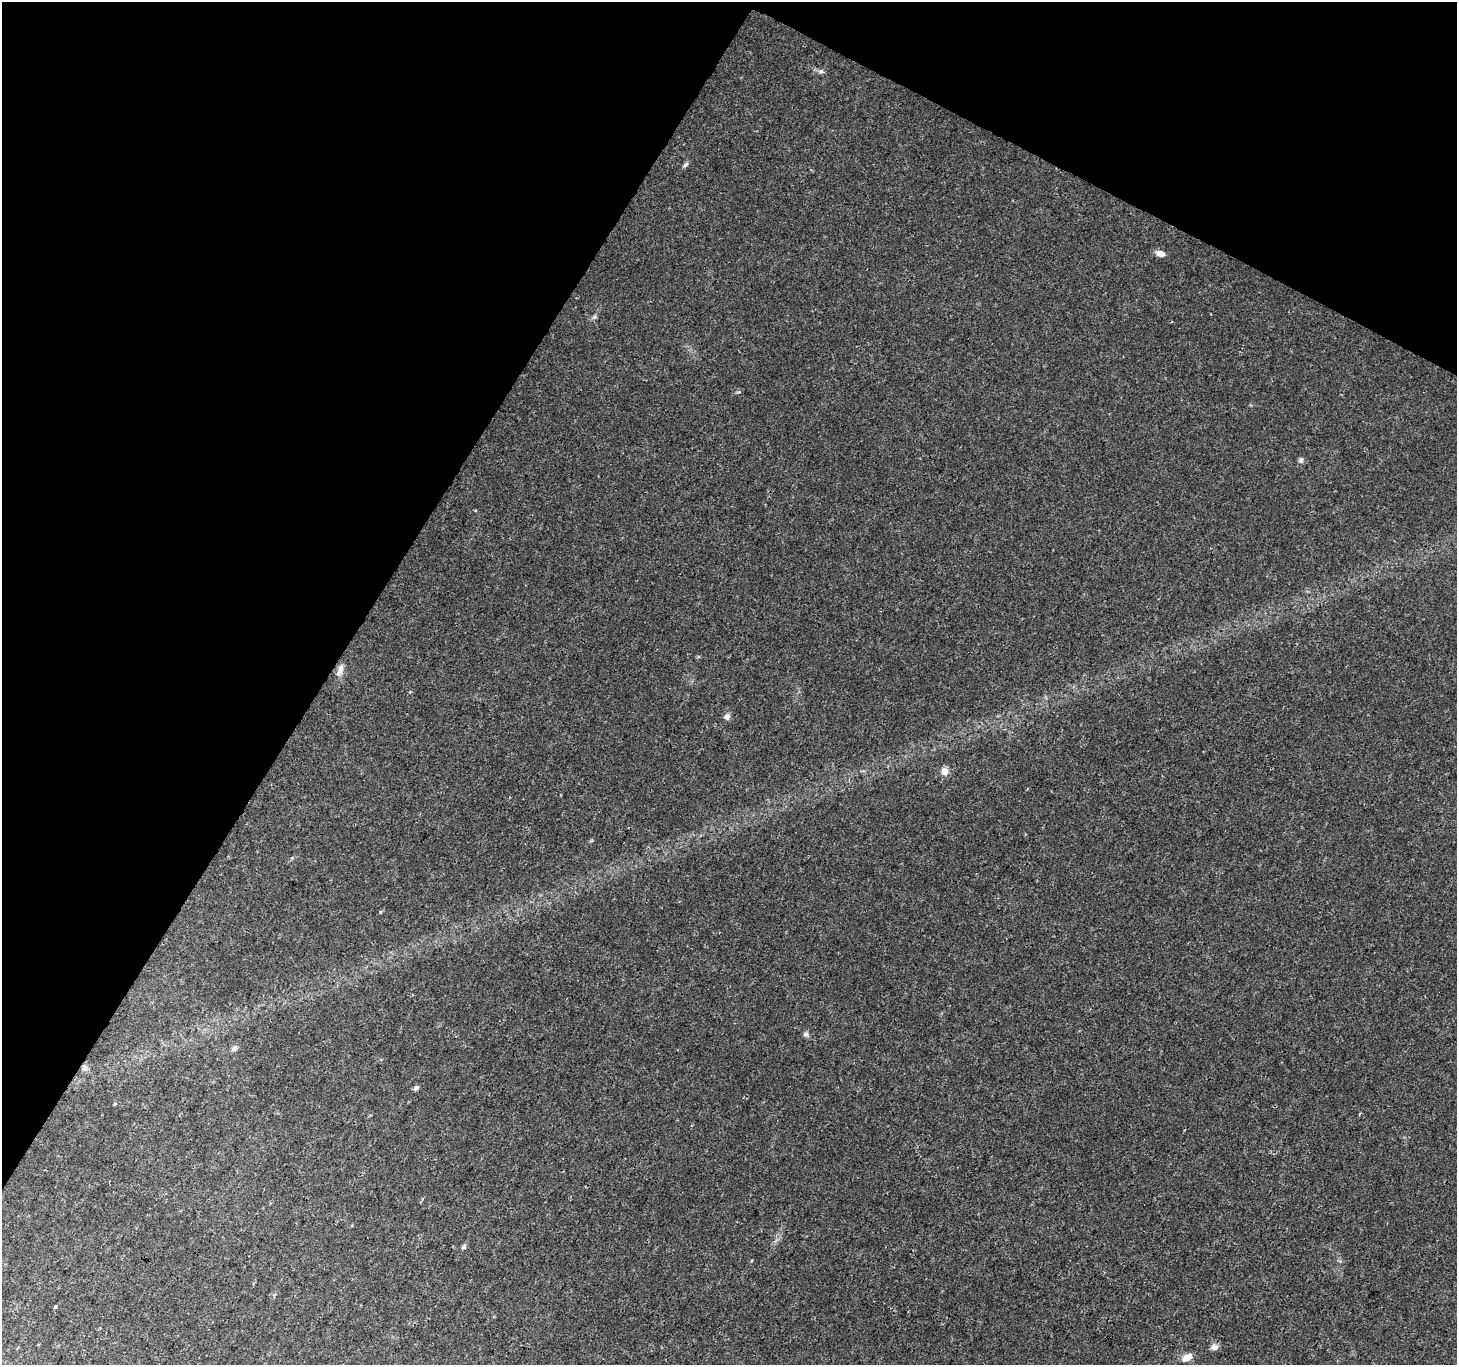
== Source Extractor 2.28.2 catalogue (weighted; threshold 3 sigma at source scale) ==
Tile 2 of 4 x 4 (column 2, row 1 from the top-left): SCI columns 1458-2912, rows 4288-5650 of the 5829 x 5913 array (HDU 1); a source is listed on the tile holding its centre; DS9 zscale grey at full resolution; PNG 1459 x 1367 px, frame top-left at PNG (2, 2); no overlay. Shown black and unused: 29% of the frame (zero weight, under 3 of 4 exposures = <1% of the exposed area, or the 3 px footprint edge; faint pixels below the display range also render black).
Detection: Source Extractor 2.28.2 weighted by HDU 2 'WHT'; one run over the whole footprint, this tile lists its part. Background 0.00503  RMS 0.0022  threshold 0.0099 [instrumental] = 3 sigma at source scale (4.5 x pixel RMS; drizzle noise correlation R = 1.50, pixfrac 1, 0.0396/0.0396 arcsec/px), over >= 5 px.
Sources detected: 18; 1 cosmic-ray / hot-pixel residue — not listed; the other 17 listed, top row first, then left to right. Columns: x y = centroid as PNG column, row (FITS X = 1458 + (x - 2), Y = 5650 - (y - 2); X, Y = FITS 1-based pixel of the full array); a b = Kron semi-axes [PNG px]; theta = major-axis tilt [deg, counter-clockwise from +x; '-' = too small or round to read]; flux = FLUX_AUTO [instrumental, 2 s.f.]
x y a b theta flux
821 71 8 4 -8 0.5
686 165 8 5 45 0.49
1160 253 10 6 -17 1.4
594 317 7 4 18 0.38
1301 460 7 6 - 0.54
340 670 16 7 69 1.3
727 717 7 7 - 0.97
945 771 10 9 - 1.3
806 1034 6 6 - 0.51
235 1048 8 7 - 0.66
84 1068 7 7 - 0.76
416 1088 7 5 27 0.55
115 1104 4 3 - 0.22
464 1247 7 5 44 0.46
55 1307 5 3 - 0.23
1214 1347 10 7 5 1
1187 1357 13 7 27 1.9